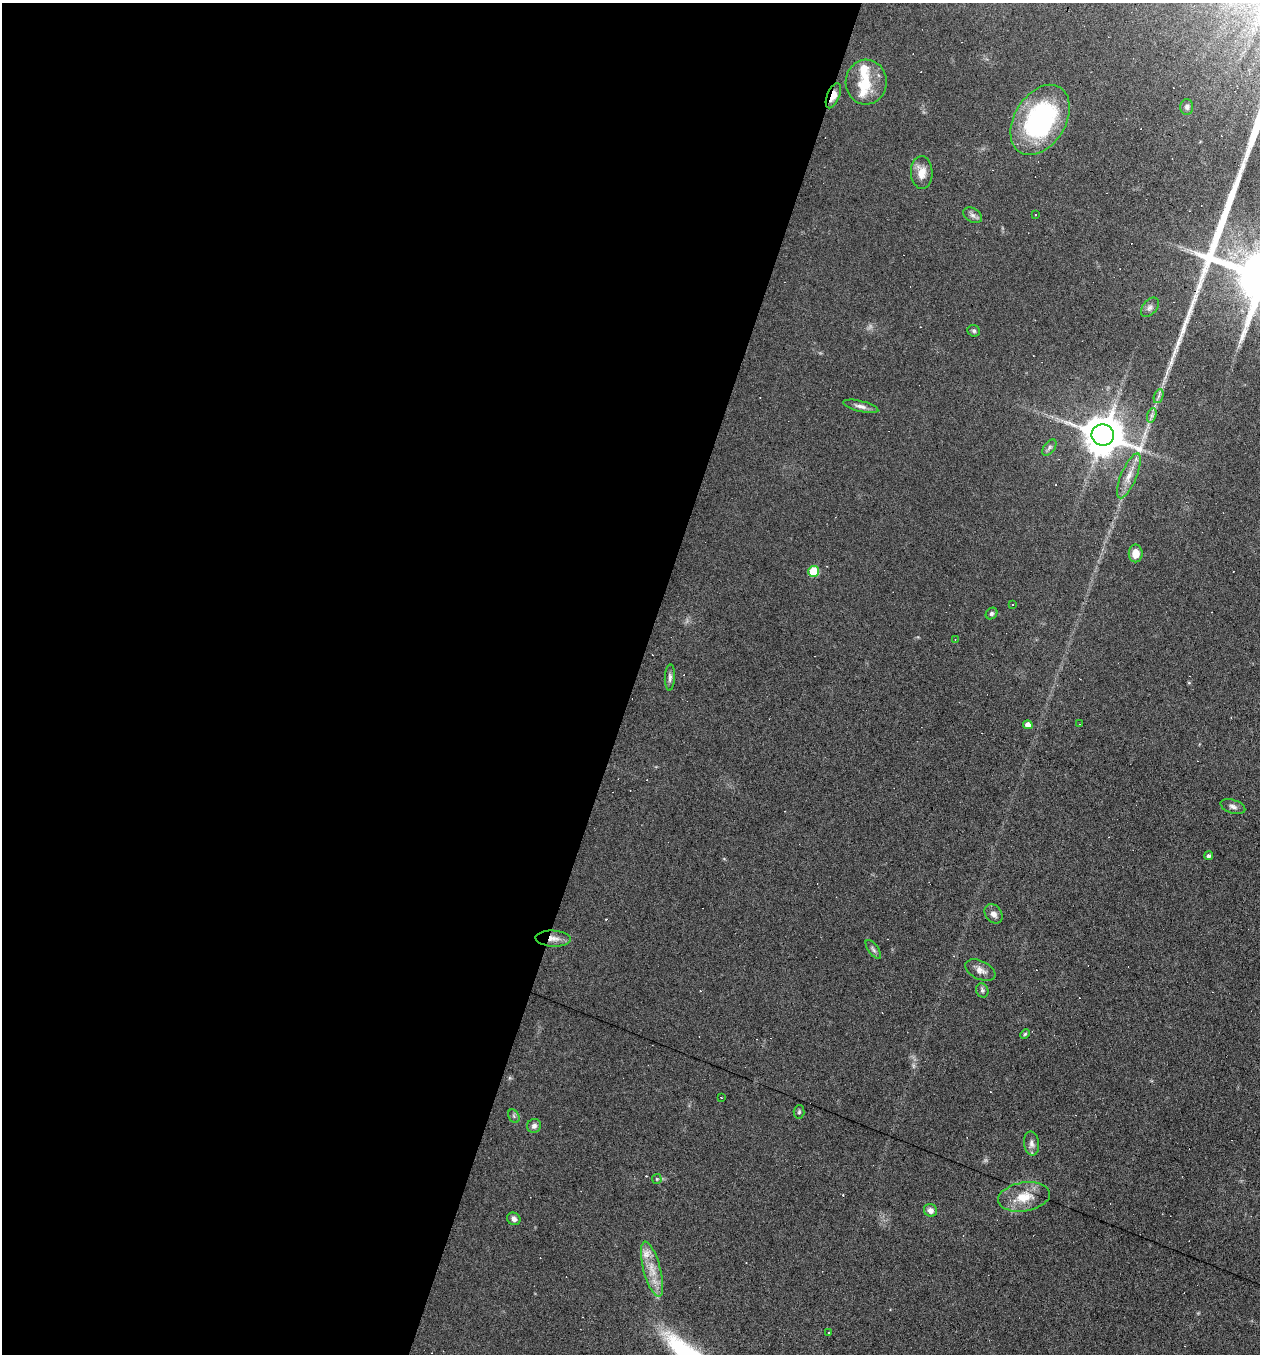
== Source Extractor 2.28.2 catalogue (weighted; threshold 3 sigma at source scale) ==
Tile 5 of 4 x 4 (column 1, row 2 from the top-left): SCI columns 131-1388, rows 2703-4054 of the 5421 x 5405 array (HDU 1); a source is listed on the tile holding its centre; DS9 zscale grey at full resolution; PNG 1262 x 1356 px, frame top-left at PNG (2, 3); each listed source drawn as its Kron ellipse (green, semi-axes under 4 px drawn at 4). Shown black and unused: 50% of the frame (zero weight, under 5 of 9 exposures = <1% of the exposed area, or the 3 px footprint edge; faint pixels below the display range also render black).
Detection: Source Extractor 2.28.2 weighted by HDU 2 'WHT'; one run over the whole footprint, this tile lists its part. Background 0.0906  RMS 0.0047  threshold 0.0194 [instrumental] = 3 sigma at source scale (4.09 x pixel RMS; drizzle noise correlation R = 1.36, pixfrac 0.8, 0.05/0.05 arcsec/px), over >= 5 px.
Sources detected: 60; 15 cosmic-ray / hot-pixel residue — neither listed nor drawn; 3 inside a brighter listed object's ellipse — not listed separately; the other 42 listed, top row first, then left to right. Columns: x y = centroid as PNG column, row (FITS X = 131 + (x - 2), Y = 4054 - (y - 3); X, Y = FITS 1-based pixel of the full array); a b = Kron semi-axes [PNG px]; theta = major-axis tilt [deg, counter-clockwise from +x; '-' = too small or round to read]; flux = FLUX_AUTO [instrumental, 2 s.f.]
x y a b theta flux
866 82 22 20 89 12
833 96 13 6 68 4.6
1187 107 8 6 -90 1.3
1040 120 38 25 58 67
922 172 16 10 -87 5.1
1035 214 2 2 - 0.38
973 215 10 6 -31 1.5
1150 307 11 7 51 1.6
974 331 6 5 - 0.86
1159 396 7 4 70 1.1
861 406 18 5 -13 2.2
1152 415 7 4 72 1.1
1103 435 11 10 - 1400
1049 447 9 5 53 1.2
1129 476 24 8 67 5.3
1136 553 9 7 89 4.5
814 571 5 5 - 16
1013 605 3 2 - 0.38
991 613 6 5 - 0.89
955 639 3 2 - 0.33
670 677 13 5 88 1.4
1080 724 3 3 - 0.32
1028 725 4 4 - 3
1233 806 13 6 -18 1.8
1209 856 4 4 - 1.1
993 914 10 8 -53 2.3
553 939 18 8 -3 3.6
873 949 11 5 -54 1.2
980 970 16 9 -25 3.1
982 990 7 6 - 1.2
1025 1034 5 4 - 0.56
721 1097 3 2 - 0.32
799 1112 6 5 - 0.76
514 1116 7 5 -60 0.9
534 1126 7 6 - 1.7
1031 1144 12 7 -82 2.1
657 1179 5 4 - 0.55
1024 1197 26 14 9 9.9
930 1210 7 6 - 2.3
514 1219 7 6 - 1.5
652 1269 28 8 -75 8
829 1333 2 2 - 0.31
Overlapping masked pixels (flux is a lower limit): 2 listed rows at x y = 833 96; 553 939